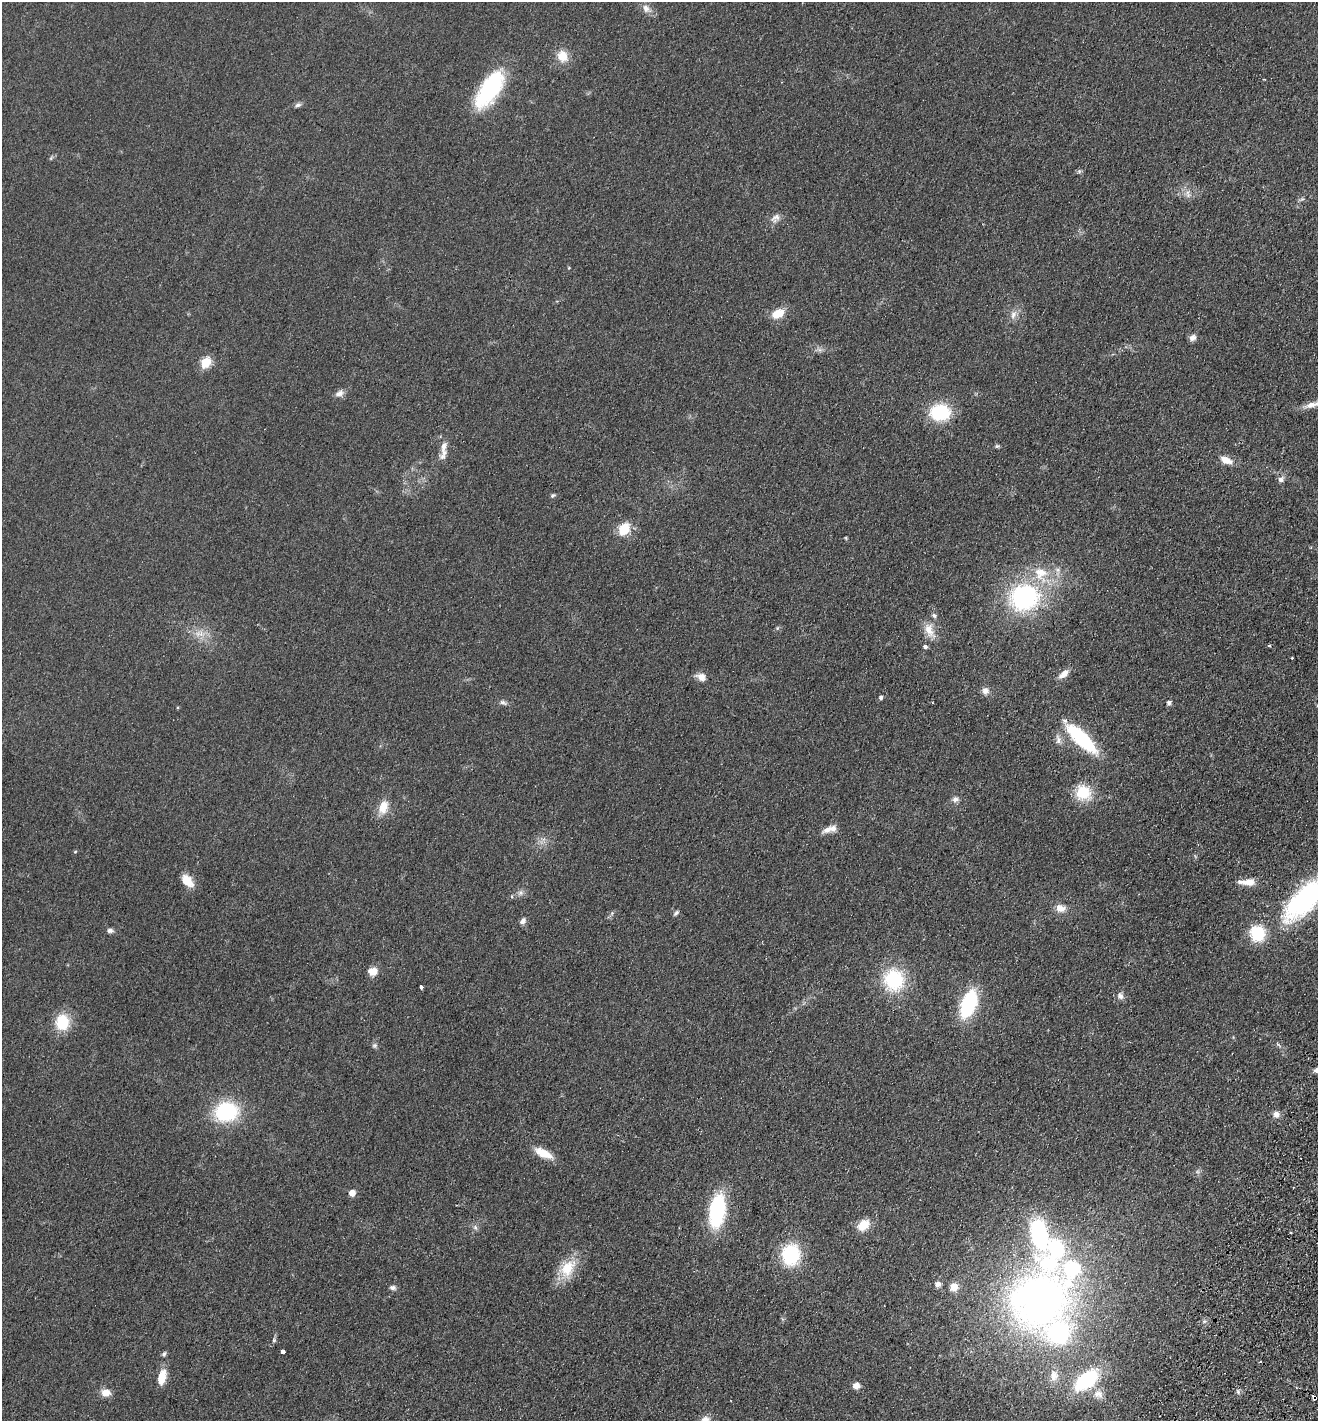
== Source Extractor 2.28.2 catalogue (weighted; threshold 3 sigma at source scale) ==
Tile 6 of 4 x 4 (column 2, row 2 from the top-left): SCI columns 1652-2967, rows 2870-4288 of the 5799 x 5737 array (HDU 1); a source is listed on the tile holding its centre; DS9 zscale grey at full resolution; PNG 1320 x 1423 px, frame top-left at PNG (2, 2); no overlay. Shown black and unused: <1% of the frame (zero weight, under 2 of 3 exposures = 3% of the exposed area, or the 3 px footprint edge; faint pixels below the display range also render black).
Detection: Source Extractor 2.28.2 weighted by HDU 2 'WHT'; one run over the whole footprint, this tile lists its part. Background 0.0534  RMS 0.0087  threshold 0.039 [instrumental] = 3 sigma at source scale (4.5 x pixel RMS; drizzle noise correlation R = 1.50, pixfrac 1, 0.05/0.05 arcsec/px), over >= 5 px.
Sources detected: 94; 1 cosmic-ray / hot-pixel residue — not listed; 9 inside a brighter listed object's ellipse — not listed separately; the other 84 listed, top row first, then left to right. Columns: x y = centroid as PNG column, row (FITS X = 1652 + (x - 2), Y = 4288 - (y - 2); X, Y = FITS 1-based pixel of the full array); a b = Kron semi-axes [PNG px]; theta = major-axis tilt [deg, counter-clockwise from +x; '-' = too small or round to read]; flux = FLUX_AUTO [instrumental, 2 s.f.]
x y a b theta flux
646 8 14 9 -49 6
562 56 14 12 -52 12
1264 79 2 2 - 0.79
490 89 46 19 56 76
298 105 10 5 18 2.4
1188 194 12 5 -73 3.5
1302 199 6 5 - 1.5
775 218 15 9 41 5.3
778 313 13 9 29 15
1013 315 13 7 63 5
1193 338 9 7 32 3.7
206 362 6 6 - 37
339 393 11 7 20 4.4
1313 404 27 7 14 8.4
940 412 19 16 0 48
444 446 18 8 74 7.7
997 446 5 5 - 1.3
1226 460 15 8 -23 8.9
1281 479 8 7 - 3.4
553 495 6 5 - 1.5
624 529 7 7 - 35
1040 573 19 17 8 23
1024 597 28 25 19 130
934 615 7 6 - 2
929 630 21 11 -64 12
201 634 11 8 -16 6.8
1269 645 4 3 - 1.1
925 647 4 3 - 12
1292 658 2 2 - 0.71
1064 674 14 7 41 6.4
701 677 12 9 -20 6.3
985 691 9 8 - 4.4
881 698 5 4 - 1.8
503 702 11 5 -23 2.6
1169 703 6 5 - 2.3
1081 738 40 13 -44 67
1058 740 14 8 -77 4.8
1083 793 18 16 -32 28
955 799 9 7 -1 3.3
383 807 17 11 72 13
827 829 17 8 32 6
75 852 5 3 - 0.83
187 881 17 10 -47 12
1247 882 22 8 0 10
520 893 9 7 33 3.2
512 897 5 4 - 1.3
1305 899 51 19 45 150
1060 908 13 10 -9 7.4
676 913 8 5 41 1.9
523 921 8 6 54 3.7
110 930 8 6 -3 2.7
1257 933 15 14 - 34
373 971 10 8 7 9.1
893 980 20 18 -72 60
421 986 3 3 - 8.1
1120 996 10 8 -65 3.7
968 1004 22 12 69 79
62 1022 16 14 -85 28
374 1045 7 7 - 2
226 1112 22 18 7 67
1276 1114 7 7 - 5
543 1153 19 8 -27 16
352 1193 5 5 - 8.3
717 1210 25 12 82 100
863 1225 13 9 37 16
475 1227 8 5 -55 2.2
790 1254 18 16 86 60
568 1268 28 18 51 24
937 1284 6 5 - 3.9
954 1287 8 8 - 8.2
393 1288 8 6 -6 2.6
1039 1300 79 72 42 440
274 1340 6 5 - 1.3
282 1351 4 3 - 13
164 1354 7 5 61 1.8
1054 1376 15 11 88 9.2
162 1377 17 8 77 13
1086 1380 22 12 40 83
856 1385 9 8 - 4.5
1238 1392 6 4 -50 1.6
106 1393 12 9 -6 7.1
1098 1394 15 12 -21 8.2
1314 1398 4 4 - 7.3
705 1420 12 11 - 6.8
Overlapping masked pixels (flux is a lower limit): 1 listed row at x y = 1314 1398
Isophote crosses this tile's border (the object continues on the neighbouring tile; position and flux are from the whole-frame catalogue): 3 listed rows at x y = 1313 404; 1305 899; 705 1420